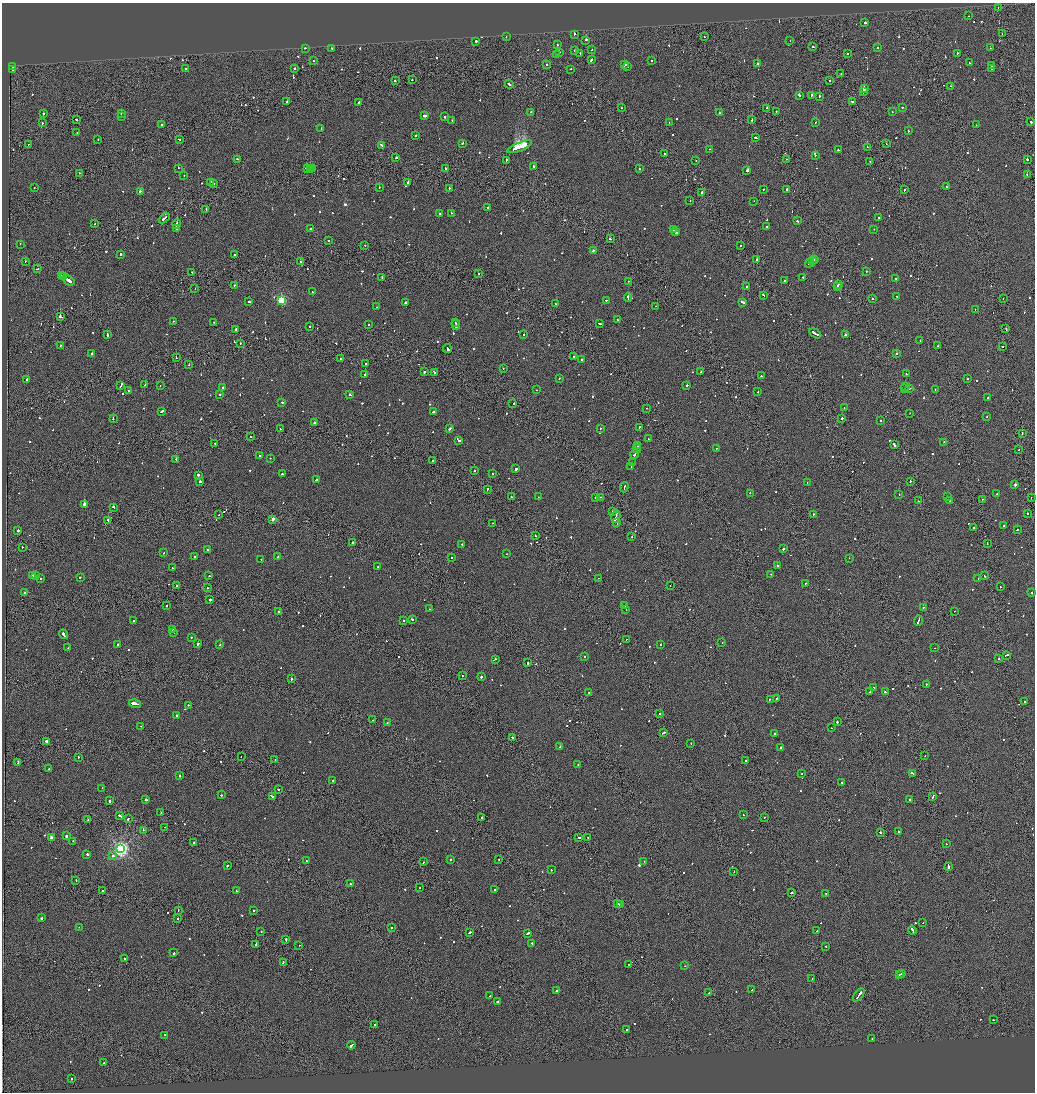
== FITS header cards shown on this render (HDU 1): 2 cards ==
NAXIS1  =                 2065
NAXIS2  =                 2180

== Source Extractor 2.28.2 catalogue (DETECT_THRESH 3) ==
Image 2065 x 2180 px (HDU 1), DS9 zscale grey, zoomed out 1/2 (1 PNG px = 2 x 2 image px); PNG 1037 x 1094 px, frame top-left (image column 1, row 2179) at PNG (2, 3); each listed source drawn as its Kron ellipse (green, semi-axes under 4 px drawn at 4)
Background -0.109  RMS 0.066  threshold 0.198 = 3 sigma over >= 5 px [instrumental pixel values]
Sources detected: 1046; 65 cannot appear on this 1/2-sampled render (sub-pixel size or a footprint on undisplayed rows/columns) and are neither listed nor drawn; of the other 981, the 500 brightest by FLUX_AUTO listed and drawn (481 fainter detections omitted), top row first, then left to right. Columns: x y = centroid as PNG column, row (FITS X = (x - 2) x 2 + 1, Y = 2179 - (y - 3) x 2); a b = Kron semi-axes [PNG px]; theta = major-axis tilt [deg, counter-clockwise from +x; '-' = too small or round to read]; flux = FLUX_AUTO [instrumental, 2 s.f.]
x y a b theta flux
998 7 2 1 - 150
968 16 2 1 - 220
865 23 2 2 - 160
574 34 3 2 - 200
1002 34 2 1 - 78
506 37 2 2 - 170
705 37 2 1 - 110
586 40 3 2 - 190
476 41 2 2 - 450
790 41 2 1 - 67
557 45 2 2 - 230
813 46 2 2 - 130
305 48 2 2 - 72
332 48 2 2 - 81
877 48 2 2 - 240
990 48 2 2 - 97
592 50 2 2 - 73
574 51 2 2 - 230
559 52 2 2 - 78
580 53 2 2 - 210
957 53 2 2 - 490
556 54 2 2 - 110
847 54 2 2 - 65
591 60 2 2 - 310
313 61 2 2 - 120
652 61 2 2 - 96
969 62 2 1 - 71
757 63 2 2 - 67
547 65 2 2 - 87
625 65 3 2 - 300
628 66 2 2 - 590
992 66 2 1 - 370
13 67 2 2 - 170
186 68 2 2 - 93
295 68 2 2 - 200
571 69 2 2 - 70
992 69 2 2 - 70
13 70 2 2 - 83
841 73 2 1 - 230
412 80 2 2 - 110
829 80 2 1 - 100
395 81 2 2 - 98
509 84 4 2 - 340
951 86 2 1 - 82
864 89 2 2 - 580
864 91 4 1 - 740
799 95 2 2 - 270
811 95 3 2 - 98
819 96 2 2 - 170
287 101 2 2 - 100
852 101 2 2 - 120
359 102 2 2 - 230
902 107 2 2 - 130
622 108 2 1 - 68
766 108 3 2 - 610
530 112 2 2 - 130
776 112 2 2 - 73
892 112 2 2 - 75
121 113 2 2 - 520
719 113 2 2 - 79
43 114 2 2 - 140
425 116 3 2 - 220
121 117 2 2 - 110
445 117 2 2 - 82
76 119 2 2 - 130
752 120 2 2 - 86
452 121 2 2 - 99
815 122 2 2 - 67
1031 122 2 2 - 640
42 123 2 2 - 100
669 123 2 2 - 67
161 124 2 2 - 130
976 125 2 1 - 68
321 129 2 2 - 110
908 131 2 2 - 110
77 132 2 2 - 100
416 135 2 2 - 210
756 138 2 2 - 240
98 139 2 2 - 78
179 139 2 2 - 86
462 143 2 2 - 120
28 144 2 1 - 82
886 144 2 1 - 85
381 145 3 2 - 430
520 147 13 2 23 29000
867 147 2 2 - 120
709 149 2 1 - 150
838 150 2 2 - 210
664 154 2 2 - 110
815 155 2 2 - 98
396 158 3 2 - 310
237 159 2 2 - 100
786 159 2 1 - 130
1027 159 2 1 - 660
506 160 2 2 - 170
696 160 2 1 - 120
870 161 2 2 - 100
534 166 2 2 - 650
178 168 2 2 - 71
312 168 2 2 - 390
307 169 4 1 - 270
445 169 2 2 - 100
639 169 2 2 - 110
310 170 3 2 - 310
747 170 3 2 - 1100
79 173 2 1 - 120
1027 174 2 2 - 91
184 176 2 2 - 64
211 182 2 2 - 110
408 182 2 2 - 250
213 184 2 2 - 130
379 187 2 2 - 87
947 187 2 2 - 2200
34 188 2 2 - 65
449 188 2 2 - 110
763 189 2 2 - 90
787 189 2 2 - 220
904 190 2 1 - 80
140 191 3 2 - 160
701 192 2 2 - 280
690 201 2 1 - 79
754 201 2 2 - 75
488 208 2 1 - 120
206 209 2 1 - 87
439 213 2 2 - 97
451 213 2 2 - 92
164 218 6 2 43 400
878 218 2 2 - 71
797 221 2 2 - 200
95 224 2 2 - 110
176 224 5 2 - 310
766 227 2 2 - 110
310 228 2 2 - 95
176 229 2 2 - 110
874 229 2 2 - 85
673 230 4 2 - 300
676 232 3 2 - 330
610 239 2 2 - 130
329 241 2 2 - 410
20 244 2 2 - 67
365 245 2 1 - 110
741 246 2 2 - 70
593 250 3 2 - 200
121 254 2 2 - 250
234 255 2 2 - 310
757 260 2 2 - 580
814 260 3 2 - 220
25 261 2 1 - 420
813 261 2 1 - 180
300 262 2 1 - 610
810 263 5 2 - 200
37 269 2 2 - 160
192 272 2 1 - 85
866 272 2 2 - 83
478 274 2 2 - 110
61 275 2 2 - 140
63 277 2 2 - 160
803 277 2 2 - 100
382 278 2 2 - 210
896 278 2 2 - 67
68 280 7 2 -35 790
628 281 2 1 - 120
785 281 2 1 - 110
838 284 3 2 - 230
234 285 2 2 - 140
747 287 2 2 - 120
838 287 3 1 - 180
195 289 2 1 - 80
312 292 2 2 - 82
764 295 3 1 - 440
897 296 2 2 - 78
628 298 4 2 - 230
1003 298 2 1 - 64
872 299 2 2 - 130
281 300 3 3 - 1200
606 300 2 1 - 110
249 302 2 2 - 360
742 302 4 2 - 240
405 303 2 2 - 340
555 304 2 2 - 87
656 306 2 1 - 190
377 307 2 2 - 67
975 309 2 1 - 250
60 317 3 2 - 410
617 320 2 2 - 77
173 321 2 1 - 69
213 322 2 2 - 90
455 322 2 2 - 150
599 323 3 1 - 130
368 325 2 2 - 95
456 325 5 2 - 360
310 326 2 2 - 130
235 329 2 2 - 170
1006 329 3 2 - 65
815 333 7 2 -31 490
107 334 4 2 - 230
523 335 2 1 - 64
846 335 4 2 - 180
920 341 2 2 - 120
240 343 2 1 - 150
60 346 2 2 - 68
938 346 2 1 - 490
1003 346 2 2 - 67
447 348 4 2 - 330
92 353 2 2 - 150
896 354 3 2 - 160
574 357 2 2 - 380
176 358 2 2 - 81
341 359 2 2 - 120
582 360 2 2 - 76
366 364 2 2 - 290
189 365 2 1 - 140
503 368 2 2 - 100
424 372 2 2 - 130
434 372 4 1 - 250
700 372 2 1 - 150
365 374 2 2 - 73
906 374 2 2 - 80
761 376 2 2 - 120
27 379 3 2 - 240
559 379 2 2 - 72
967 379 2 2 - 67
121 385 4 2 - 300
145 385 2 2 - 260
160 385 2 2 - 64
687 385 2 2 - 120
905 386 2 2 - 100
222 387 2 2 - 120
909 388 2 2 - 210
905 389 2 1 - 89
128 390 2 2 - 86
536 390 2 1 - 270
935 390 2 2 - 91
758 392 2 2 - 120
220 395 2 2 - 180
350 395 3 2 - 190
988 398 2 2 - 72
282 402 2 2 - 81
513 404 2 1 - 260
646 408 2 1 - 86
844 408 2 2 - 180
161 411 3 2 - 190
433 412 2 2 - 110
910 413 2 1 - 66
986 417 2 1 - 85
113 418 2 2 - 250
842 418 2 2 - 460
880 421 2 2 - 200
315 422 2 2 - 95
639 427 2 2 - 220
600 428 2 2 - 70
280 429 2 2 - 90
450 429 3 2 - 170
1022 433 2 1 - 80
251 437 2 1 - 130
649 439 2 1 - 120
459 440 3 2 - 370
944 442 2 2 - 150
215 443 2 2 - 71
894 444 2 2 - 450
638 445 2 2 - 110
717 448 2 2 - 64
637 449 4 2 - 370
1018 450 2 2 - 81
635 454 5 2 - 1100
259 455 2 2 - 130
270 458 2 1 - 220
176 459 2 1 - 130
432 461 2 2 - 370
632 463 2 2 - 64
631 467 3 2 - 170
516 469 2 2 - 320
474 471 2 2 - 77
493 473 2 2 - 70
282 474 2 2 - 210
198 475 3 2 - 610
317 480 2 2 - 680
910 481 2 1 - 120
200 482 2 2 - 560
807 482 2 2 - 84
1015 485 2 2 - 780
624 487 5 1 - 300
487 489 2 2 - 130
750 493 2 2 - 88
899 494 2 2 - 69
997 494 2 2 - 97
511 497 2 2 - 140
538 497 2 2 - 110
596 497 2 2 - 350
601 497 2 1 - 120
947 497 2 2 - 130
1031 498 2 1 - 81
982 499 2 1 - 210
919 501 2 2 - 120
950 501 2 2 - 99
84 504 2 2 - 2500
114 508 3 2 - 710
612 511 2 2 - 73
813 514 2 2 - 67
1027 514 2 2 - 180
219 515 2 1 - 68
616 517 6 1 75 650
273 519 2 2 - 140
108 520 2 1 - 110
617 522 3 2 - 150
492 523 2 2 - 80
1004 526 3 2 - 110
974 528 2 2 - 140
18 530 2 2 - 650
1017 530 2 2 - 130
535 536 2 2 - 66
632 536 2 1 - 140
353 542 2 2 - 110
987 543 2 1 - 83
462 544 2 2 - 77
22 547 2 2 - 130
783 549 2 2 - 210
207 550 2 2 - 100
163 553 2 2 - 72
506 554 2 1 - 110
195 556 2 2 - 94
278 557 2 2 - 74
452 557 2 2 - 68
849 558 2 1 - 80
261 559 2 2 - 78
777 566 2 2 - 260
378 567 2 2 - 83
172 568 2 2 - 87
771 574 2 2 - 140
32 575 2 2 - 120
36 576 2 2 - 220
209 576 2 2 - 90
985 576 2 1 - 80
80 577 2 1 - 130
598 578 2 2 - 94
978 578 2 2 - 73
41 579 2 2 - 68
805 584 3 2 - 120
670 585 2 1 - 87
177 586 2 2 - 320
1000 587 2 1 - 180
207 588 2 2 - 68
25 592 2 2 - 170
1032 593 3 2 - 430
210 600 3 2 - 240
625 605 2 1 - 96
166 606 2 2 - 180
923 607 2 2 - 500
429 609 2 2 - 81
626 609 2 1 - 120
954 611 2 1 - 71
278 612 2 2 - 250
412 619 2 2 - 180
134 621 2 2 - 100
404 621 2 2 - 160
918 621 5 2 - 280
172 629 2 2 - 120
174 633 2 2 - 340
63 634 5 2 - 240
191 637 2 2 - 88
626 639 2 1 - 79
722 643 2 2 - 69
117 644 2 2 - 180
198 644 3 2 - 130
220 644 2 2 - 130
661 644 2 2 - 89
68 648 2 2 - 74
935 648 2 2 - 89
1006 655 4 2 - 280
584 657 2 2 - 140
495 659 2 2 - 94
999 659 2 2 - 220
527 663 2 2 - 490
462 676 2 2 - 97
481 677 2 2 - 410
291 679 2 2 - 180
926 684 2 2 - 93
874 687 2 2 - 74
589 692 2 2 - 64
870 692 2 1 - 94
885 692 2 1 - 130
770 699 2 2 - 79
776 699 3 2 - 190
1024 701 2 2 - 75
135 704 6 2 -14 3600
188 705 2 2 - 78
659 713 2 1 - 220
177 715 2 2 - 290
373 720 2 2 - 69
837 722 2 2 - 650
387 723 2 2 - 73
141 726 2 1 - 76
831 728 2 1 - 160
664 733 3 2 - 180
774 734 2 2 - 230
513 738 4 2 - 440
46 741 2 2 - 470
691 743 2 1 - 69
560 747 3 2 - 160
781 747 2 1 - 260
241 756 2 1 - 230
925 756 2 2 - 170
78 757 2 2 - 85
275 760 2 1 - 180
746 760 2 1 - 100
18 762 4 2 - 190
578 764 2 2 - 69
49 769 2 2 - 94
912 773 4 2 - 200
801 774 2 2 - 140
179 776 2 2 - 440
333 781 2 2 - 660
842 782 2 1 - 76
102 788 2 2 - 560
278 789 2 2 - 94
221 795 2 2 - 92
272 796 4 2 - 270
933 796 4 1 - 290
910 799 2 2 - 280
146 800 2 2 - 750
110 801 2 2 - 420
161 812 2 2 - 120
743 815 2 2 - 99
120 816 3 2 - 270
481 817 2 2 - 66
764 818 2 2 - 92
128 819 3 2 - 140
88 820 2 1 - 140
164 827 2 1 - 170
143 830 2 2 - 120
898 831 2 2 - 150
880 832 2 2 - 740
66 836 2 2 - 250
579 837 3 2 - 160
588 837 2 2 - 91
51 838 3 2 - 120
73 841 2 2 - 70
194 842 2 2 - 140
947 844 2 2 - 96
121 849 4 4 - 4400
87 854 2 2 - 320
113 856 2 2 - 90
499 859 2 1 - 81
450 860 2 2 - 93
306 861 2 1 - 98
423 862 2 2 - 180
644 862 2 1 - 82
227 866 2 2 - 320
948 866 4 2 - 340
551 870 2 2 - 98
734 871 2 1 - 190
76 880 2 2 - 80
351 884 2 2 - 95
419 888 2 2 - 170
495 889 2 2 - 96
102 891 2 1 - 110
237 891 3 2 - 130
792 893 2 2 - 250
826 894 2 2 - 98
618 904 2 2 - 180
621 905 3 2 - 600
178 910 2 1 - 71
253 910 2 2 - 89
42 918 2 2 - 250
178 919 2 2 - 82
923 923 2 1 - 180
79 927 2 1 - 150
391 927 2 2 - 310
913 930 4 2 - 250
261 931 2 2 - 80
817 931 2 1 - 85
469 932 3 2 - 170
528 933 4 2 - 300
286 940 3 2 - 170
532 943 2 2 - 170
256 944 2 2 - 400
299 945 2 1 - 64
826 946 2 2 - 95
174 953 3 2 - 170
125 959 2 2 - 190
283 962 3 2 - 540
629 965 2 2 - 99
684 966 2 2 - 79
902 973 3 2 - 380
899 974 3 1 - 230
812 978 2 1 - 92
752 990 2 2 - 140
556 991 2 2 - 69
709 993 3 2 - 160
859 995 7 2 52 560
490 996 2 2 - 100
497 1001 2 2 - 450
993 1020 2 2 - 110
375 1024 3 2 - 230
627 1030 2 2 - 210
165 1035 2 2 - 210
872 1038 2 1 - 120
351 1045 4 2 - 340
104 1063 2 2 - 77
72 1079 2 2 - 89
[481 fainter detections neither listed nor drawn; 65 sub-pixel or undisplayed-footprint detections neither listed nor drawn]